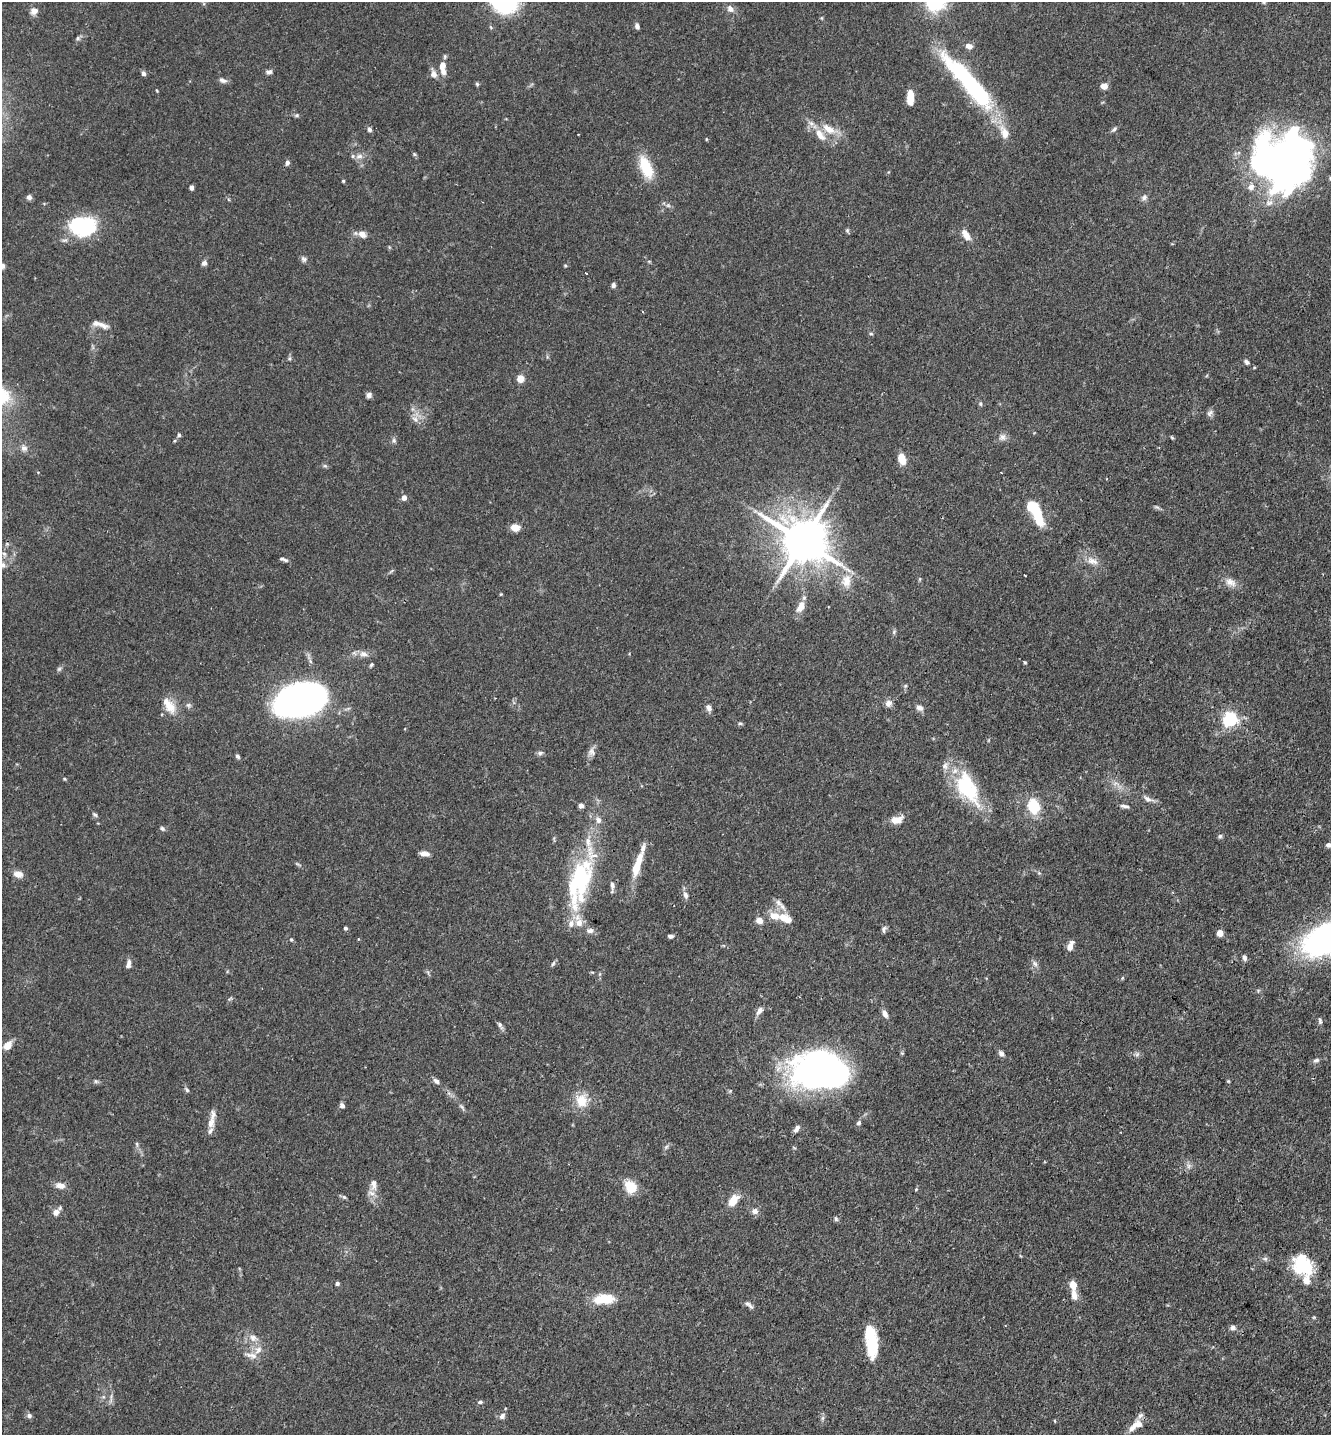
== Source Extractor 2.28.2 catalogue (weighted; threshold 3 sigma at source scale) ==
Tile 6 of 4 x 4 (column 2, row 2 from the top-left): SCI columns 1563-2891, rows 2962-4394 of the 5929 x 5919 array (HDU 1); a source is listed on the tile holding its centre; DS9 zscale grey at full resolution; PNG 1333 x 1437 px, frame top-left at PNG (2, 2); no overlay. Shown black and unused: <1% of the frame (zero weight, under 3 of 4 exposures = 9% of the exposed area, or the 3 px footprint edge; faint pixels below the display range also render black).
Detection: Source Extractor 2.28.2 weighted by HDU 2 'WHT'; one run over the whole footprint, this tile lists its part. Background 0.0893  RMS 0.0038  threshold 0.0171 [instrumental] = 3 sigma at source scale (4.5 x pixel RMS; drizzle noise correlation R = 1.50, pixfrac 1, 0.05/0.05 arcsec/px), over >= 5 px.
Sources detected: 198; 3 inside a brighter object's white glare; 2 cosmic-ray / hot-pixel residue — not listed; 23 inside a brighter listed object's ellipse — not listed separately; the other 170 listed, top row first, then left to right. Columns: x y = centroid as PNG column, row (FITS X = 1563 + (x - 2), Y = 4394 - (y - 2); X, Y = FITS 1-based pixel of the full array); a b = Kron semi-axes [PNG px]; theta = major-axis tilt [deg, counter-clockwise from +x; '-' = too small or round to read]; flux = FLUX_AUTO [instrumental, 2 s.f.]
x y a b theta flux
1263 2 5 4 - 0.42
730 9 9 8 - 2.1
34 11 9 8 - 2.1
821 18 5 3 - 0.38
637 26 6 4 -74 1.3
78 38 6 5 - 0.67
969 46 9 6 -21 2.3
442 65 10 7 84 3.1
269 72 7 6 - 1.2
144 73 5 5 - 1.3
434 74 11 8 -67 2
223 80 12 6 -20 1.4
477 84 5 5 - 0.58
970 84 67 13 -49 69
1104 86 6 6 - 2.8
910 97 13 6 -89 6.1
297 115 7 5 7 0.65
829 129 21 10 -32 6.1
1114 129 9 5 43 0.9
369 130 6 5 - 0.96
706 139 5 3 - 0.34
359 156 11 7 7 2
1282 162 53 50 28 240
287 163 6 5 - 1.3
646 167 25 12 -66 13
343 181 4 4 - 0.41
191 187 5 4 - 1.1
29 197 6 6 - 1.2
1144 197 8 6 33 1.2
82 226 30 21 -1 28
847 230 6 5 - 0.61
362 234 10 8 -25 2.6
966 235 15 7 -57 3.4
304 259 8 7 - 1.1
204 263 7 6 - 1.2
2 266 8 6 50 1.5
565 266 5 3 - 0.4
613 285 6 5 - 1
102 325 18 7 -23 2.5
871 334 5 3 - 0.5
290 358 6 4 89 0.63
1247 362 7 5 -43 1
520 379 6 5 - 5.3
369 395 6 6 - 1.3
980 404 6 5 - 0.64
1210 413 11 6 52 1.3
415 419 10 6 -44 1.7
179 435 5 5 - 0.65
1002 437 10 9 - 1.8
1172 438 5 4 - 0.45
394 440 7 5 -47 0.82
24 448 10 9 - 1.8
902 459 11 7 -75 5.3
325 466 6 4 -18 0.61
404 498 5 4 - 2.7
1157 507 8 4 -36 0.71
755 511 5 5 - 0.83
1035 511 25 8 -61 26
515 527 10 7 -5 3.5
802 541 15 12 -32 1700
4 554 7 5 -44 0.97
283 559 9 3 -18 0.97
1092 561 18 9 -19 3.7
2 565 8 7 - 1.4
920 579 6 3 71 0.41
846 581 19 13 85 5.9
1230 582 15 9 -19 3.2
501 594 5 3 - 0.34
801 607 12 7 60 4.5
894 631 7 5 79 0.69
364 654 14 8 -15 2.5
1025 662 4 3 - 0.45
371 665 6 4 62 0.61
59 669 7 4 45 0.73
905 686 5 4 - 0.55
300 700 34 20 16 240
888 703 9 8 - 1.9
188 705 7 5 -20 0.92
170 707 19 14 -54 5.9
709 708 10 7 -61 1.6
919 708 9 7 -33 1.8
1230 719 6 6 - 100
740 723 6 4 -19 0.65
592 752 12 9 -76 1.9
540 753 8 5 1 1
237 756 7 5 -55 0.81
64 779 4 4 - 0.37
1115 783 10 3 21 0.78
967 788 44 22 -60 28
1148 799 15 7 -25 2.1
1034 806 13 11 -63 14
1125 806 12 4 -8 1.2
95 814 7 4 -44 0.73
896 820 14 9 14 3.9
162 828 7 5 -46 0.79
1220 836 6 5 - 0.7
1328 845 6 5 - 1.1
424 853 11 5 -7 2.1
297 864 11 2 -35 0.59
636 867 24 9 73 7.8
18 874 11 8 -13 2.8
579 876 91 30 86 39
612 885 12 6 -86 1.6
686 895 9 6 -71 1.5
778 903 11 7 -42 2
785 918 21 11 -27 6.2
759 920 7 6 - 2.9
345 928 4 3 - 0.93
884 929 10 5 73 0.99
1220 933 5 5 - 4.1
670 936 7 4 2 0.97
1328 938 42 23 26 140
291 939 4 4 - 0.44
359 939 3 3 - 0.38
1070 946 12 6 67 2.4
1244 958 8 5 -71 1.1
128 964 11 6 78 1.7
553 964 8 5 62 0.74
1035 964 9 7 -57 1.4
1122 978 6 3 71 0.38
759 1011 11 7 54 1.9
885 1014 9 5 -64 2
1320 1021 9 5 -79 0.83
500 1025 10 5 -57 1.1
7 1046 8 6 45 5
902 1053 5 5 - 0.44
1001 1053 8 6 -39 1.3
1137 1054 7 5 47 0.79
1316 1060 8 6 17 1.1
823 1074 48 29 -7 190
96 1081 6 5 - 0.66
436 1081 9 6 -42 1.3
1228 1081 5 4 - 0.38
187 1090 8 5 -53 0.78
582 1101 18 15 88 7.3
342 1106 6 5 - 1.3
462 1107 10 4 -46 0.85
211 1123 15 9 78 3.1
858 1123 6 5 - 0.92
796 1129 9 5 58 1.5
137 1144 6 4 -72 0.6
1188 1166 7 4 89 1
373 1184 14 8 87 2.6
60 1185 12 7 -13 2.7
630 1187 12 10 -54 9.5
916 1189 4 4 - 0.41
344 1197 6 5 - 0.69
733 1201 12 7 52 6.2
755 1211 7 6 - 2
56 1212 12 6 47 2.3
836 1219 7 5 -75 0.73
1265 1259 7 6 - 0.89
1302 1264 21 17 -60 22
337 1283 5 4 - 0.77
1073 1285 8 6 -72 4.6
1074 1295 12 7 -78 2.9
604 1299 21 10 3 11
747 1304 9 6 -16 1.3
1314 1317 6 3 18 0.4
1233 1327 7 7 - 1.3
253 1338 12 9 -35 2.8
871 1341 34 11 -83 16
258 1350 11 7 53 2.3
251 1355 20 6 -11 2.6
480 1402 7 5 2 0.69
29 1415 6 6 - 1.1
502 1416 9 6 51 1.4
823 1418 7 4 89 0.78
1055 1421 5 3 - 0.32
1132 1428 16 8 45 2.9
Overlapping masked pixels (flux is a lower limit): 1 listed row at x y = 1328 938
Isophote crosses this tile's border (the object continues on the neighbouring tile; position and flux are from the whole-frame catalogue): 6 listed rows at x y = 1263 2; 1282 162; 2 266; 2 565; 1328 845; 1328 938